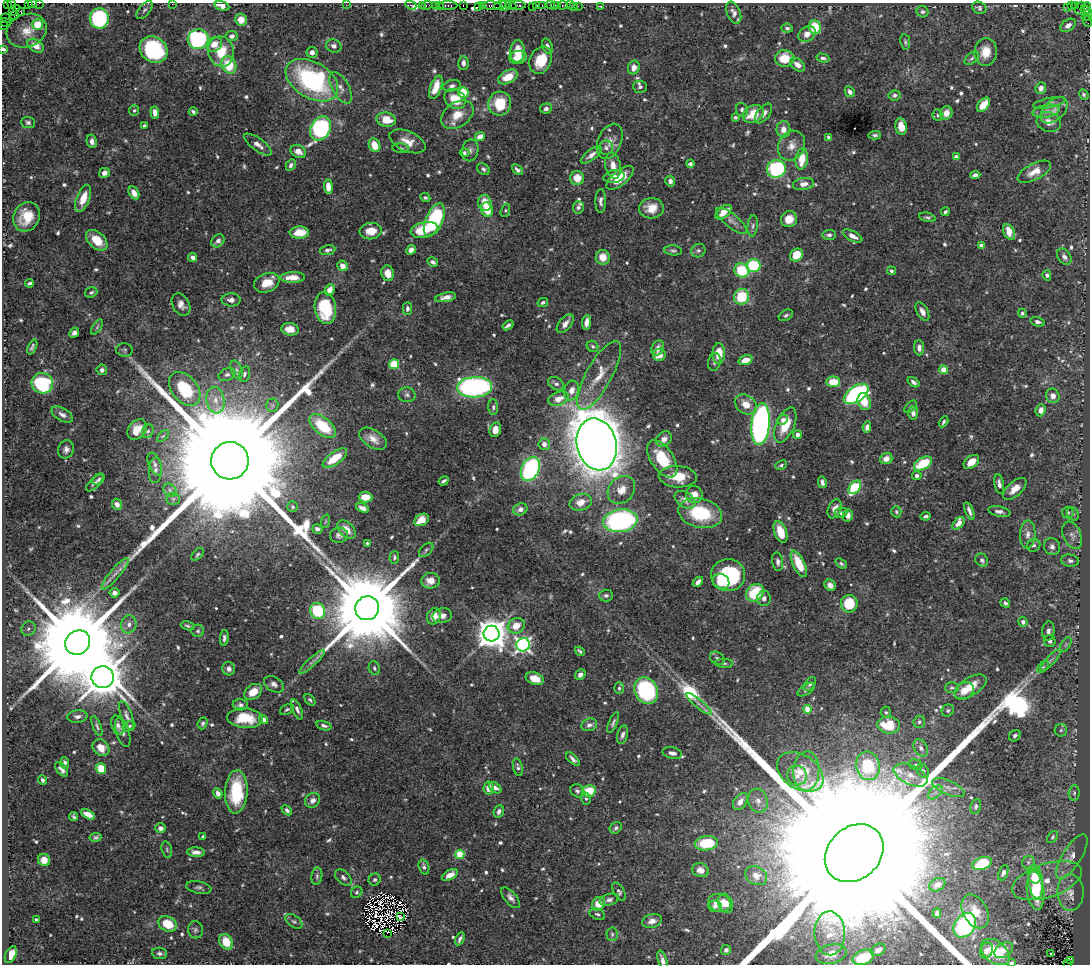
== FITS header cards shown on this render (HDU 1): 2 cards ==
NAXIS1  =                 1088
NAXIS2  =                  962

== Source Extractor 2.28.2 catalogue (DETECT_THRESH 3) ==
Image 1088 x 962 px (HDU 1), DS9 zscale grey, 1 PNG px = 1 image px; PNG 1092 x 966 px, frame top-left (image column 1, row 962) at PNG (2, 3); each listed source drawn as its Kron ellipse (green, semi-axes under 4 px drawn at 4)
Background 1.07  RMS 0.02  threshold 0.0596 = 3 sigma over >= 5 px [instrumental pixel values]
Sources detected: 736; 10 with non-positive FLUX_AUTO (blend fragments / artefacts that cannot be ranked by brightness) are neither listed nor drawn; of the other 726, the 500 brightest by FLUX_AUTO listed and drawn (226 fainter detections omitted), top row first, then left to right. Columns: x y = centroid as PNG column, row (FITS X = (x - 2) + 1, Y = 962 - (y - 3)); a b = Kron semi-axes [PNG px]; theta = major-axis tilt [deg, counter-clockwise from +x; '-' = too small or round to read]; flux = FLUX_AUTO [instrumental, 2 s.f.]
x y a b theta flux
32 3 4 2 - 89
39 3 2 2 - 17
7 4 2 2 - 2.8
28 4 3 2 - 38
172 4 2 2 - 3
12 5 5 2 - 24
346 5 2 2 - 40
411 5 6 3 -25 52
422 5 2 2 - 40
427 5 6 3 10 87
435 5 2 2 - 62
463 5 3 2 - 76
500 5 6 3 24 230
505 5 6 2 72 67
511 5 6 4 -39 37
518 5 8 3 0 290
537 5 4 3 - 120
542 5 3 2 - 68
551 5 3 2 - 190
554 5 4 3 - 74
558 5 3 2 - 61
563 5 5 3 - 120
570 5 3 2 - 15
1075 5 3 3 - 32
222 6 7 4 -14 10
439 6 4 3 - 93
448 6 9 3 0 190
478 6 4 2 - 77
482 6 4 2 - 87
491 6 10 4 -4 330
533 6 4 3 - 98
578 6 2 2 - 26
600 6 3 2 - 15
1071 6 3 3 - 640
1087 6 4 3 - 88
573 7 2 2 - 30
1068 7 3 2 - 36
16 8 3 2 - 26
979 8 7 6 - 3.3
1080 8 7 4 70 100
145 10 11 5 52 4.2
13 11 3 3 - 17
1087 11 7 4 -45 120
21 12 4 3 - 40
922 12 6 5 - 2.9
734 13 11 6 -67 7
14 15 4 3 - 47
1085 16 3 2 - 17
1089 16 3 2 - 78
6 18 5 2 - 32
99 18 10 9 - 150
241 20 6 6 - 15
1087 21 6 2 -69 39
5 22 6 3 -15 67
38 24 5 5 - 47
1068 25 8 5 36 6.6
4 26 4 2 - 54
815 27 7 6 - 39
787 28 6 4 -8 3
27 31 20 16 22 25
807 34 9 7 36 13
232 36 6 5 - 4.5
198 39 10 10 - 210
905 42 8 4 -82 2.6
214 44 8 6 41 18
35 46 9 6 -31 15
334 46 8 6 -19 4.6
547 46 8 5 -69 5.2
154 49 14 12 -37 160
3 50 3 3 - 17
517 51 11 7 86 23
221 52 15 13 -77 40
312 52 5 5 - 6.7
986 52 14 11 84 22
518 57 9 6 8 23
785 58 10 8 -5 32
823 58 7 4 -14 3.9
972 58 8 5 41 3.3
541 60 14 10 65 37
463 63 7 5 -86 5
229 65 9 7 -65 39
797 65 8 5 -37 8.8
634 68 7 6 - 9.6
508 77 10 6 28 27
312 80 28 18 -31 220
452 86 9 5 12 4.9
436 87 12 5 70 24
640 87 7 6 - 4.1
341 88 17 8 -61 11
1041 88 6 5 - 7.9
463 92 5 5 - 46
850 92 6 4 -62 6.4
894 95 6 5 - 4.1
1084 95 5 4 - 3
455 99 11 9 -40 33
1050 103 17 5 11 5.3
500 104 12 11 - 47
983 105 8 5 50 24
546 108 6 5 - 4.7
134 110 5 5 - 2.7
742 110 7 5 -75 3.5
1054 110 16 10 45 12
193 111 4 3 - 2.9
1046 111 13 6 9 7.9
155 112 6 4 -86 8.3
763 113 11 6 51 7.6
946 113 7 6 - 12
753 114 11 8 30 30
457 115 18 12 34 24
937 115 6 5 - 2.8
735 117 4 4 - 2.7
386 120 9 7 -10 28
28 122 7 5 -4 3.2
1049 122 12 10 -13 12
144 126 4 4 - 3.5
901 127 8 5 -80 18
320 129 13 9 62 230
783 129 8 7 - 10
875 135 6 4 3 2.9
480 137 5 4 - 14
829 137 4 3 - 3
92 141 7 5 -77 6
408 141 19 10 -23 17
610 141 18 11 67 13
258 145 16 6 -36 8.7
375 145 7 5 -65 22
791 146 15 13 59 15
401 148 8 5 -6 3
606 148 7 7 - 4.1
470 150 11 8 80 5.6
298 151 8 6 -28 10
464 153 5 4 - 3
591 155 13 5 37 7.2
956 157 4 4 - 5.3
802 159 11 6 81 27
690 164 4 3 - 3.2
291 165 6 4 60 4.1
613 166 13 7 -76 11
483 169 7 5 -35 3.2
776 169 9 8 - 150
517 170 6 4 -42 4.4
1034 172 18 8 27 15
104 173 5 5 - 6.5
975 175 5 4 - 6
614 176 10 6 10 8.4
577 178 7 7 - 20
620 178 16 7 40 29
670 181 5 5 - 5.5
803 184 10 6 9 11
328 186 7 4 -86 15
134 193 7 4 -61 9.8
83 198 14 6 69 24
425 198 5 4 - 2.5
601 201 12 5 89 5.6
485 203 8 6 -79 19
578 207 6 5 - 4
651 208 12 10 3 21
487 210 7 5 -71 22
505 210 7 4 71 2.5
723 212 9 5 38 20
945 212 4 3 - 2.9
26 217 15 13 62 34
927 217 8 4 -12 2.6
789 219 8 8 - 16
434 220 18 8 67 130
731 221 19 6 -39 8.7
753 226 10 5 85 4.3
424 230 14 7 13 41
371 231 11 8 6 19
1009 232 8 5 -64 18
299 233 9 6 3 26
829 235 7 5 4 3.5
853 236 11 5 -28 8.6
97 240 13 8 -42 26
218 241 7 5 44 5.1
981 245 4 3 - 5.2
327 250 8 5 9 5
411 250 5 4 - 8.4
673 250 9 5 -5 3.1
698 251 7 6 - 3.6
796 255 7 6 - 27
193 257 5 4 - 7.1
603 257 7 7 - 18
1064 257 9 6 -54 5
433 262 6 4 -30 4.5
754 265 7 6 - 91
342 266 5 5 - 10
741 270 7 6 - 55
891 271 4 4 - 2.6
388 273 8 6 -77 14
1047 275 5 4 - 4.3
293 277 12 5 1 22
29 283 4 3 - 2.5
267 283 13 9 22 23
330 290 6 4 59 14
91 292 6 5 - 2.8
446 297 10 4 11 7.6
742 297 8 7 - 50
231 300 9 6 -1 6.5
543 303 5 4 - 3.3
181 305 12 8 -61 8.5
325 308 16 10 -81 70
407 308 6 5 - 3.5
922 312 10 5 -62 7.2
1022 313 4 4 - 2.8
786 315 8 5 31 2.8
587 322 7 4 82 7.9
1038 322 7 4 -15 4.4
565 324 11 6 49 8.1
508 325 6 3 38 4.1
97 327 9 4 56 2.6
290 329 8 6 -7 15
74 333 5 4 - 4.9
592 346 6 5 - 2.6
32 347 8 4 67 3.5
658 348 8 6 62 8
919 348 7 5 -86 6.6
124 350 8 6 -6 3.2
719 353 10 6 90 28
659 355 6 6 - 14
745 360 7 4 17 14
714 362 9 6 78 3.8
394 364 5 5 - 55
102 370 5 5 - 4.1
237 370 10 5 -69 5.1
944 370 4 4 - 33
227 374 9 6 22 4
244 374 8 5 73 4
599 375 38 13 61 33
833 382 7 5 -1 29
913 382 6 4 -36 4
42 383 11 10 - 130
556 384 8 6 -30 4.9
474 387 17 10 4 360
185 389 19 13 -50 75
571 390 10 7 75 10
856 394 14 7 34 230
407 395 8 7 - 4.5
1053 396 7 6 - 7.7
559 399 10 6 19 16
215 400 13 9 -81 13
864 402 9 6 -72 25
746 404 12 9 -35 17
272 405 6 6 - 3.1
493 407 8 5 -88 3.1
911 407 7 4 43 2.5
1041 410 6 5 - 11
913 413 6 5 - 4.7
62 415 12 6 -30 6.7
783 420 5 4 - 4.1
943 422 6 4 58 2.9
761 424 21 9 85 500
785 425 19 9 67 35
323 426 16 8 -40 61
867 427 5 4 - 6.5
137 430 11 8 49 17
495 430 7 5 77 14
148 431 7 5 61 2.8
797 435 4 4 - 5.3
163 436 7 4 44 2.5
373 439 15 8 -33 12
664 439 8 7 - 7.9
544 444 6 6 - 6.6
597 444 26 19 -76 3600
66 449 9 7 67 6.6
335 458 14 6 35 32
662 459 21 11 -56 48
886 459 6 5 - 11
230 461 19 18 - 150000
971 462 9 5 39 17
923 463 10 5 32 50
155 464 12 6 -68 5.8
781 465 6 4 23 2.7
530 469 13 8 65 200
155 470 13 6 86 6.1
917 476 5 4 - 4.5
678 477 19 11 -4 29
98 479 7 5 42 3.3
444 481 5 3 - 3.2
822 482 5 4 - 4.4
95 483 11 5 44 4.6
999 484 10 4 -80 6.2
855 487 7 5 50 82
1015 489 14 7 42 14
170 490 7 6 - 3.8
621 490 15 12 46 19
694 495 8 8 - 17
365 497 7 5 -3 21
173 499 6 6 - 3.4
685 500 11 7 -33 11
581 502 11 8 17 16
117 504 6 5 - 9.2
293 507 5 5 - 2.5
363 508 7 4 -23 7.2
520 509 7 6 - 7.6
835 509 10 6 67 9.4
969 511 9 3 -69 5.1
896 512 6 5 - 2.5
999 512 11 5 -13 6.2
1068 512 6 6 - 2.8
700 513 22 14 -14 85
841 513 6 5 - 3.5
1073 514 7 5 -61 3.1
848 515 6 5 - 7.1
926 516 5 3 - 3
422 520 8 5 31 25
326 521 7 4 71 2.5
620 521 17 11 8 270
958 523 7 4 47 9
317 529 5 4 - 4.5
347 530 11 7 -46 12
781 532 11 6 -71 25
1028 534 14 7 87 8.3
339 535 9 7 6 5.1
1072 535 14 9 -66 8
367 543 4 3 - 2.7
1034 545 7 6 - 3.3
1052 547 8 8 - 5.6
426 550 9 5 45 3.1
197 554 7 4 49 2.5
394 557 6 5 - 2.6
982 560 7 6 - 3.1
1070 561 9 6 -7 4.8
778 562 9 5 -81 4.9
799 564 14 6 -65 38
841 564 6 4 -38 2.5
115 574 20 5 50 10
728 575 17 16 - 130
430 581 9 8 - 12
698 582 6 4 43 6.5
721 582 8 7 - 24
830 585 6 5 - 6.7
114 593 5 4 - 8.2
755 593 10 8 46 59
606 595 7 6 - 3.4
764 598 7 6 - 5
1005 603 5 4 - 3.3
849 604 9 8 - 42
367 608 12 11 - 33000
318 611 8 7 - 90
434 616 8 6 66 18
442 616 10 7 15 6.7
1023 622 5 5 - 5.3
129 624 9 7 72 8.2
188 626 7 3 -14 2.8
516 626 9 7 27 21
28 629 7 6 - 4
198 631 6 6 - 2.9
1048 631 9 6 80 5.5
491 634 8 8 - 2700
224 638 8 4 86 4.1
1050 641 6 5 - 4
78 643 13 11 40 46000
1066 644 8 4 58 3.2
523 645 7 6 - 430
580 651 5 3 - 2.9
717 658 8 6 -37 3.9
1051 660 15 4 46 5
312 662 17 4 43 5.6
724 663 9 4 -4 2.9
1043 667 7 4 43 2.7
374 668 7 5 -67 2.6
229 669 6 6 - 6
580 674 6 5 - 6.2
103 677 11 11 - 6000
535 679 9 6 -19 16
274 684 10 7 -31 6
810 684 8 5 54 2.9
970 687 18 9 32 29
619 688 6 4 -90 2.8
952 688 7 5 0 2.7
646 690 14 11 -62 150
806 690 10 4 34 3.1
964 691 10 8 34 13
253 692 10 7 36 19
310 700 7 4 -49 2.6
699 704 16 4 -40 5.2
240 705 7 5 -3 4.2
287 709 7 5 25 2.6
297 709 10 4 -67 4.4
808 709 4 4 - 30
948 710 6 5 - 2.6
886 712 5 5 - 2.6
77 716 10 6 5 5.7
127 716 15 5 -69 5.7
245 718 18 10 -4 43
263 720 4 4 - 8.6
919 722 6 5 - 3.1
203 723 6 4 69 2.8
613 723 11 4 67 3.6
118 725 10 6 -73 5.6
589 725 8 6 17 6
889 725 11 8 -7 44
97 726 11 4 -68 2.9
129 726 7 4 28 2.9
324 726 8 4 -17 4.1
1061 730 6 6 - 2.8
123 732 15 6 -73 5.9
622 735 9 5 74 4.9
1015 736 6 5 - 3.7
101 748 9 7 -43 13
921 748 9 6 -58 5.6
672 753 10 5 -12 5.2
573 759 8 4 -43 4.8
65 763 6 3 -85 3.9
916 765 7 5 -15 2.6
868 766 14 12 -79 75
518 767 9 4 -78 3.4
101 768 5 5 - 27
61 769 8 5 -50 5.4
806 771 20 13 87 24
923 771 7 5 -61 3.5
800 772 25 17 -33 35
910 775 18 9 -25 20
797 776 10 9 - 10
42 780 4 3 - 3.2
489 788 6 5 - 12
495 788 7 4 -37 5.2
948 788 17 7 -24 13
577 791 7 6 - 4
589 791 7 5 14 40
236 792 22 11 87 75
935 792 8 5 44 5.6
218 793 5 4 - 7.7
1074 793 7 5 87 3.4
586 799 6 5 - 2.8
313 800 8 7 - 6.6
758 801 12 9 -74 9.5
740 802 9 6 56 9.5
976 807 8 5 80 3.6
287 810 6 4 -44 4
499 811 6 5 - 5.2
88 814 8 4 -27 13
74 816 4 3 - 2.5
160 828 5 5 - 7.2
616 828 6 5 - 3.6
203 836 4 3 - 3
96 837 6 4 11 2.8
1052 837 7 4 52 2.6
706 843 11 7 7 57
167 850 8 5 -73 2.5
196 852 9 4 -4 7.8
854 853 32 26 43 350000
460 854 4 4 - 61
1072 857 25 9 58 19
44 860 6 6 - 13
1028 862 7 5 47 3.4
982 863 10 6 19 60
424 867 8 5 -72 4
701 870 8 6 -14 11
1003 873 8 4 67 4.5
450 875 9 4 29 10
317 876 8 5 81 3.2
756 876 11 9 -30 9.2
1034 876 7 6 - 21
343 878 10 6 -44 4.5
375 880 6 5 - 2.8
1035 881 17 7 -83 42
1047 881 36 17 18 49
937 885 8 6 28 9
199 887 13 6 -11 4.3
1036 890 19 8 -84 63
357 892 6 5 - 2.7
619 892 10 5 -59 3.1
1070 892 18 13 -88 21
511 898 12 6 -50 7.1
609 900 9 5 15 4.4
719 903 11 9 -15 19
726 903 10 7 -70 10
598 904 7 6 - 21
715 906 7 6 - 4.9
975 911 18 12 -62 20
937 913 4 4 - 6.9
597 914 8 5 -23 3.3
400 917 4 2 - 2.5
36 919 3 3 - 3
294 921 10 5 -36 4.4
652 921 10 7 15 8.9
168 924 10 7 -28 36
965 925 13 10 53 180
195 930 8 7 - 3.9
387 933 2 2 - 270
830 933 22 15 -88 27
612 934 7 5 -87 3
460 939 7 3 63 3.5
226 942 8 6 -61 30
726 950 5 5 - 4.8
878 950 8 5 30 9.4
1004 950 10 6 33 11
986 951 8 6 68 6.3
995 952 16 11 -38 38
160 953 7 5 -7 4.3
831 954 15 9 13 18
1051 954 3 3 - 4.4
11 955 9 5 66 19
863 957 11 7 20 54
662 960 10 4 -72 6.4
1070 961 3 3 - 74
1011 963 4 3 - 3.2
1067 963 3 2 - 93
At the frame edge (FLAGS 8, measured only in part): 16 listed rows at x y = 32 3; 39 3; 7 4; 28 4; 172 4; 12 5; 222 6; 1089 16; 99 18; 1087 21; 4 26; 3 50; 854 853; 662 960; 1011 963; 1067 963
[226 fainter detections neither listed nor drawn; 10 non-positive-flux detections neither listed nor drawn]